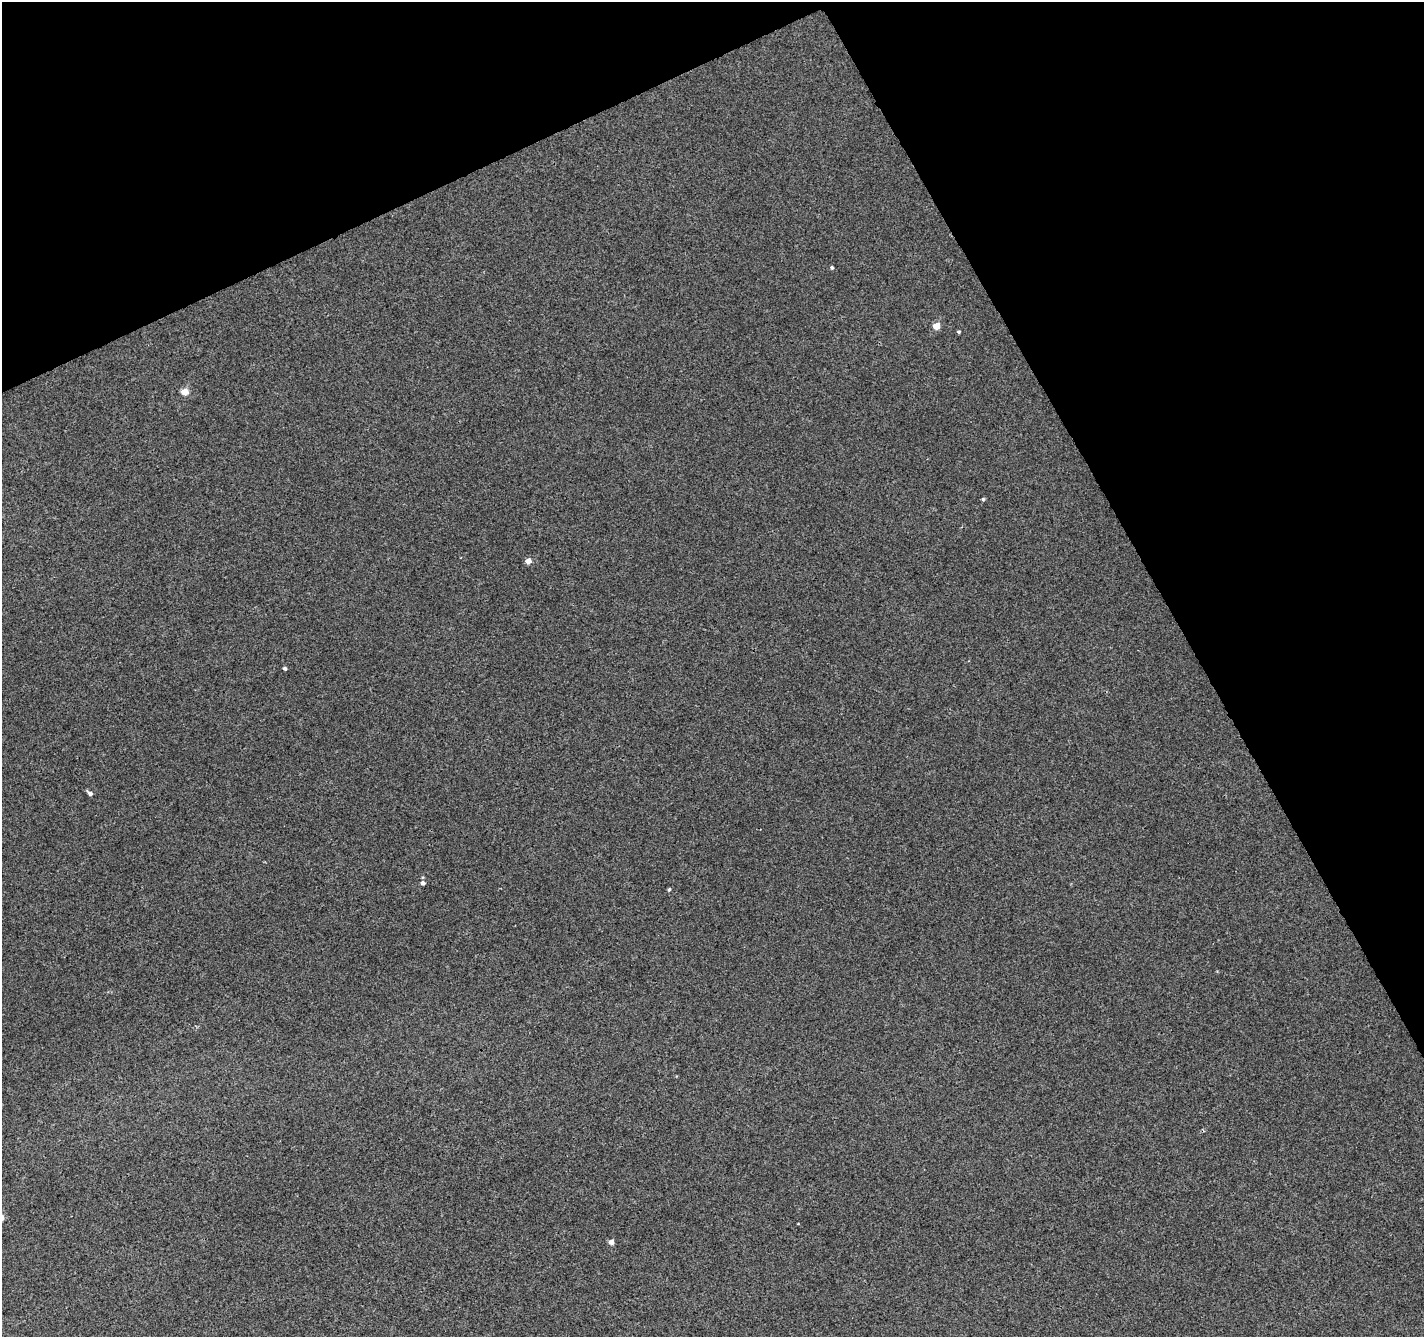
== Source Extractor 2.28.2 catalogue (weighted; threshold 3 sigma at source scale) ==
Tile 3 of 4 x 4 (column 3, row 1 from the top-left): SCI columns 2899-4320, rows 4131-5465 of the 5798 x 5650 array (HDU 1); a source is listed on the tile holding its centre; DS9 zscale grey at full resolution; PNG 1426 x 1339 px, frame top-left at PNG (2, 2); no overlay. Shown black and unused: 25% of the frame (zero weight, under 3 of 4 exposures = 5% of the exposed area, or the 3 px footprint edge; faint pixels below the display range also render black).
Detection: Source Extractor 2.28.2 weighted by HDU 2 'WHT'; one run over the whole footprint, this tile lists its part. Background 0.00115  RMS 0.0026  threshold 0.0116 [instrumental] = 3 sigma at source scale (4.5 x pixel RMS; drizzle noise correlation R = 1.50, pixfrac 1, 0.0396/0.0396 arcsec/px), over >= 5 px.
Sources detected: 11; all 11 listed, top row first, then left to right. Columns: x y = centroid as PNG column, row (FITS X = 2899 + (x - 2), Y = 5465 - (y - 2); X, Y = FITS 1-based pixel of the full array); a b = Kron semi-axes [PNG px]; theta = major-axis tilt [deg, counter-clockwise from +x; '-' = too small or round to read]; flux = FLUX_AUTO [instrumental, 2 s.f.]
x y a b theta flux
832 267 3 3 - 1.5
936 326 5 5 - 4.1
959 332 4 3 - 0.37
185 392 5 4 - 4.7
983 499 4 4 - 0.35
528 561 5 4 - 2.1
285 668 4 3 - 0.52
90 793 6 4 -28 0.8
423 883 5 4 - 0.77
669 889 4 3 - 0.39
611 1242 5 4 - 1.3